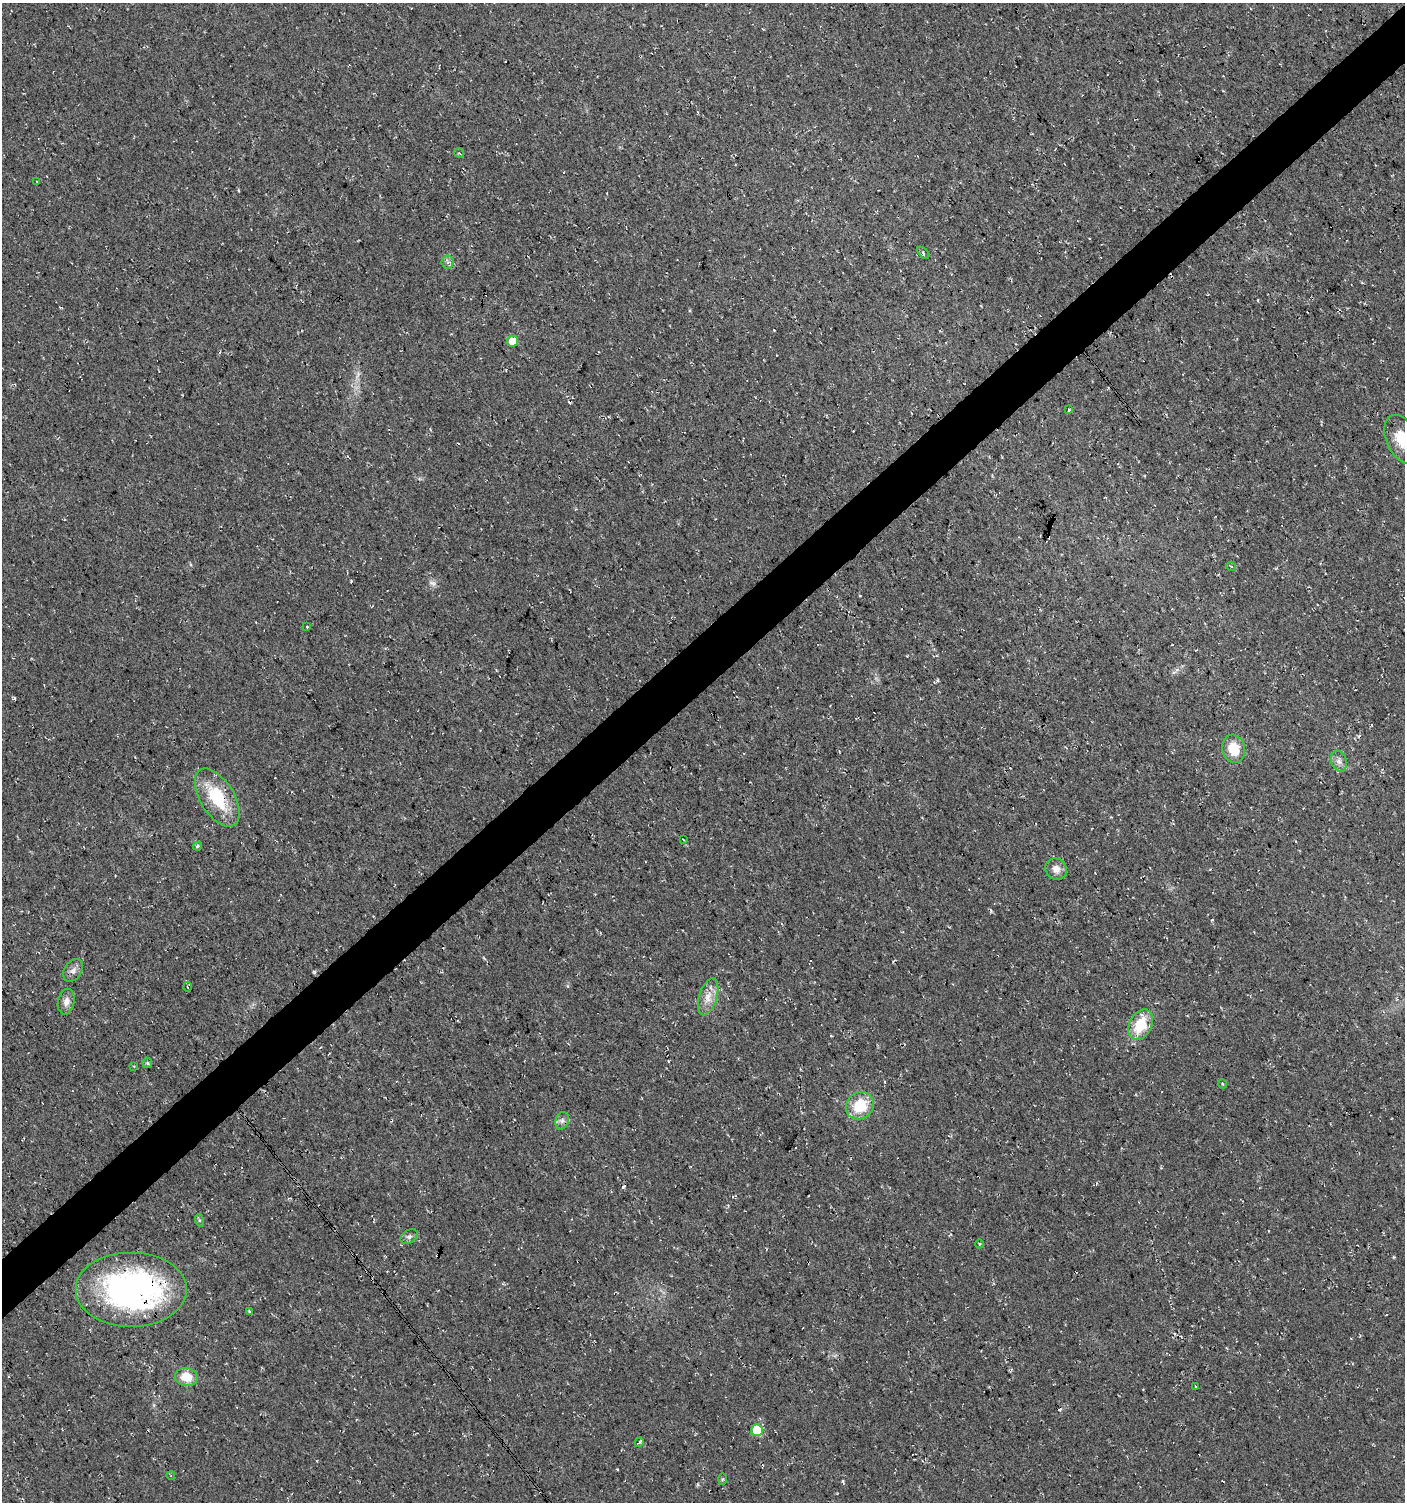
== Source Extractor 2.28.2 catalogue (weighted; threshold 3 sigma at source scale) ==
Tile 10 of 4 x 4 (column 2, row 3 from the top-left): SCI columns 1547-2949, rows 1505-3004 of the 5964 x 6007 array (HDU 1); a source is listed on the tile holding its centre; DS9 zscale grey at full resolution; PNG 1407 x 1504 px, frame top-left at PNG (2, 3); each listed source drawn as its Kron ellipse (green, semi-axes under 4 px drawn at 4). Shown black and unused: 4% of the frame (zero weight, under 3 of 4 exposures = <1% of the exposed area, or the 3 px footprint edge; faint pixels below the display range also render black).
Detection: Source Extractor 2.28.2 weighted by HDU 2 'WHT'; one run over the whole footprint, this tile lists its part. Background 0.00915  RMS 0.0049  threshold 0.022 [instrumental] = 3 sigma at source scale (4.5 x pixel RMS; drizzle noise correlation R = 1.50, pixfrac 1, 0.0396/0.0396 arcsec/px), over >= 5 px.
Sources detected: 43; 7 cosmic-ray / hot-pixel residue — neither listed nor drawn; the other 36 listed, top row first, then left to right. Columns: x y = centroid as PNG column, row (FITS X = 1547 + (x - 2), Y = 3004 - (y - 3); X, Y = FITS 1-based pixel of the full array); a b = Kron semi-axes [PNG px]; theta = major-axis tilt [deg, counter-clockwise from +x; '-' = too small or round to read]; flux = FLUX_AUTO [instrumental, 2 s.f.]
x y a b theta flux
459 153 5 3 - 0.51
36 181 4 2 - 0.38
923 253 7 3 -46 0.7
448 262 6 6 - 1.4
513 341 5 5 - 9.7
1069 410 3 3 - 0.46
1402 439 26 15 -65 13
1231 566 5 3 - 0.38
307 627 3 3 - 0.4
1234 749 14 11 -74 10
1339 761 11 7 -71 2.4
217 798 32 17 -58 24
683 839 3 2 - 0.36
197 846 4 3 - 0.77
1056 869 11 10 - 3.7
73 970 12 8 53 2.7
187 987 5 3 - 0.46
708 997 19 9 73 5.9
66 1002 13 8 78 3.1
1140 1025 16 11 62 15
147 1063 5 5 - 0.72
134 1066 3 2 - 0.39
1223 1084 4 3 - 0.49
860 1106 14 13 - 16
562 1121 9 6 74 1.7
199 1220 6 4 -72 0.73
409 1237 9 6 36 1.6
979 1244 4 3 - 0.5
132 1290 56 37 0 140
249 1311 3 3 - 0.57
186 1377 11 9 -12 8.8
1196 1386 3 3 - 4.7
757 1430 6 6 - 15
639 1442 5 3 - 0.78
171 1476 4 3 - 0.47
723 1479 6 4 88 0.58
Overlapping masked pixels (flux is a lower limit): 2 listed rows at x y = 217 798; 132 1290
Isophote crosses this tile's border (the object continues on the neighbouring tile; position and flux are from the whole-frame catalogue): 1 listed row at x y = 1402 439
Unlisted compact peaks at least as high as the median listed source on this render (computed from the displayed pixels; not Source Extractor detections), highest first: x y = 1212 920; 991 911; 843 1481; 351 581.